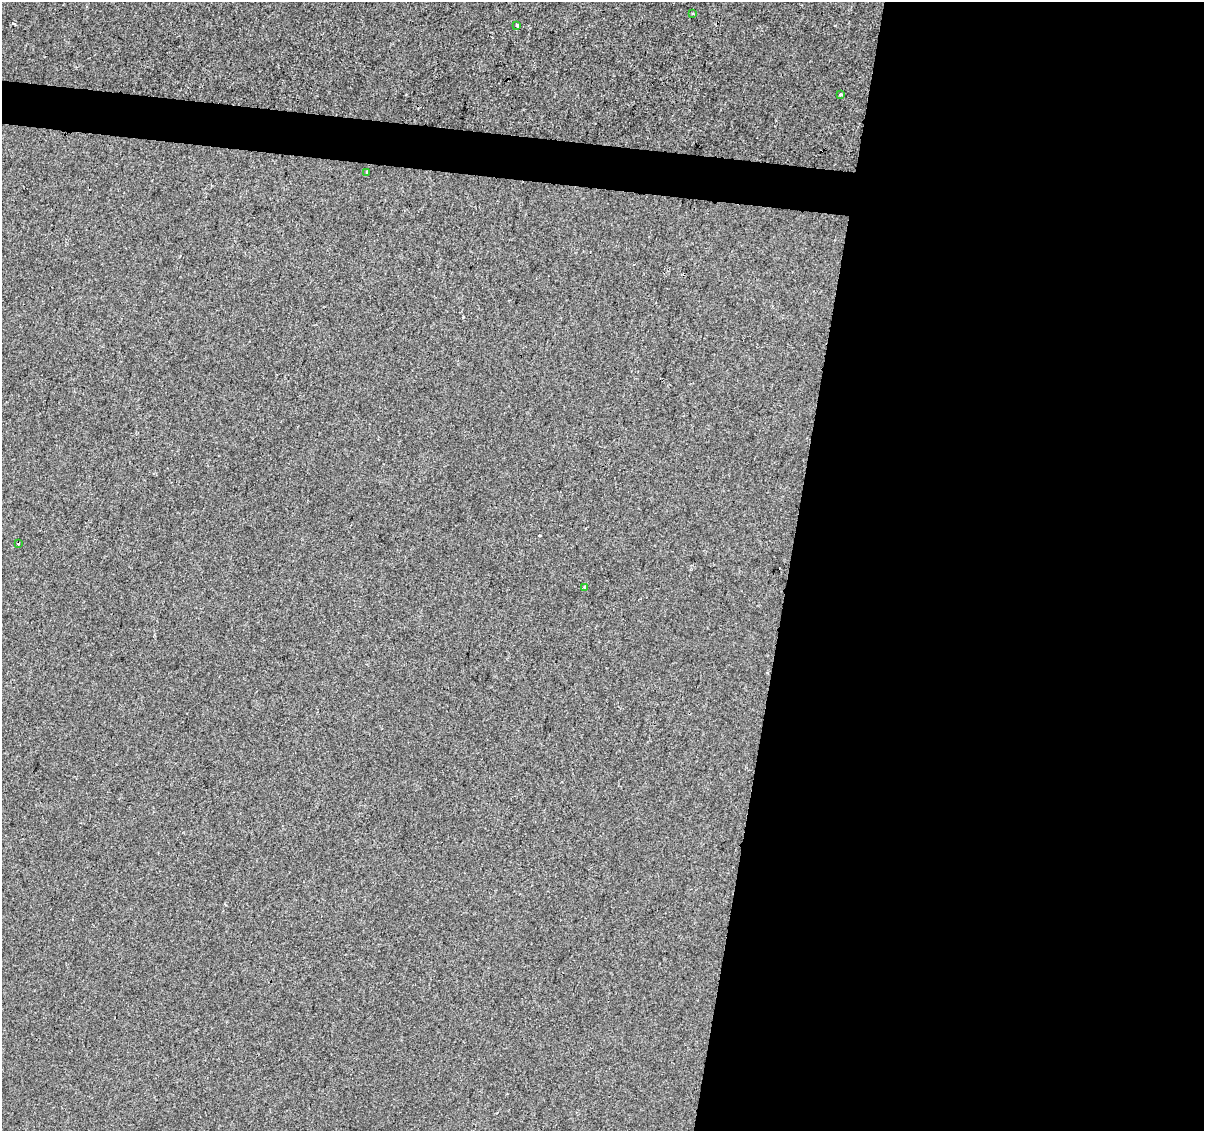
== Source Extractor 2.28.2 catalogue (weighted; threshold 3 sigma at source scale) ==
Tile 12 of 4 x 4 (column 4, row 3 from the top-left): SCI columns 3605-4806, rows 1355-2483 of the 4812 x 5026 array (HDU 1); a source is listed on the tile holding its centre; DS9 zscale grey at full resolution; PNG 1206 x 1133 px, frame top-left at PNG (2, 2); each listed source drawn as its Kron ellipse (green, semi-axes under 4 px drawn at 4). Shown black and unused: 37% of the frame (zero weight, under 2 of 3 exposures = <1% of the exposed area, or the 3 px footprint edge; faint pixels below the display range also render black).
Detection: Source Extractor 2.28.2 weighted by HDU 2 'WHT'; one run over the whole footprint, this tile lists its part. Background 4.25e-04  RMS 0.0042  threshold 0.019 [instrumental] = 3 sigma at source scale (4.5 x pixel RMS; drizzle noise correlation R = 1.50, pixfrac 1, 0.0396/0.0396 arcsec/px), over >= 5 px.
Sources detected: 7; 1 cosmic-ray / hot-pixel residue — neither listed nor drawn; the other 6 listed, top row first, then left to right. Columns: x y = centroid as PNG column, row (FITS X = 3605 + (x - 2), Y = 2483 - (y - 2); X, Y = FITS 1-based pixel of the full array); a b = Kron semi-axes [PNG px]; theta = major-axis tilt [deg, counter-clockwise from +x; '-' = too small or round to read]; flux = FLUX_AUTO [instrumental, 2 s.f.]
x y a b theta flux
693 13 3 2 - 0.54
516 25 3 3 - 1.3
841 95 3 3 - 2
367 172 3 3 - 1.1
18 544 3 2 - 0.99
584 587 3 3 - 0.75